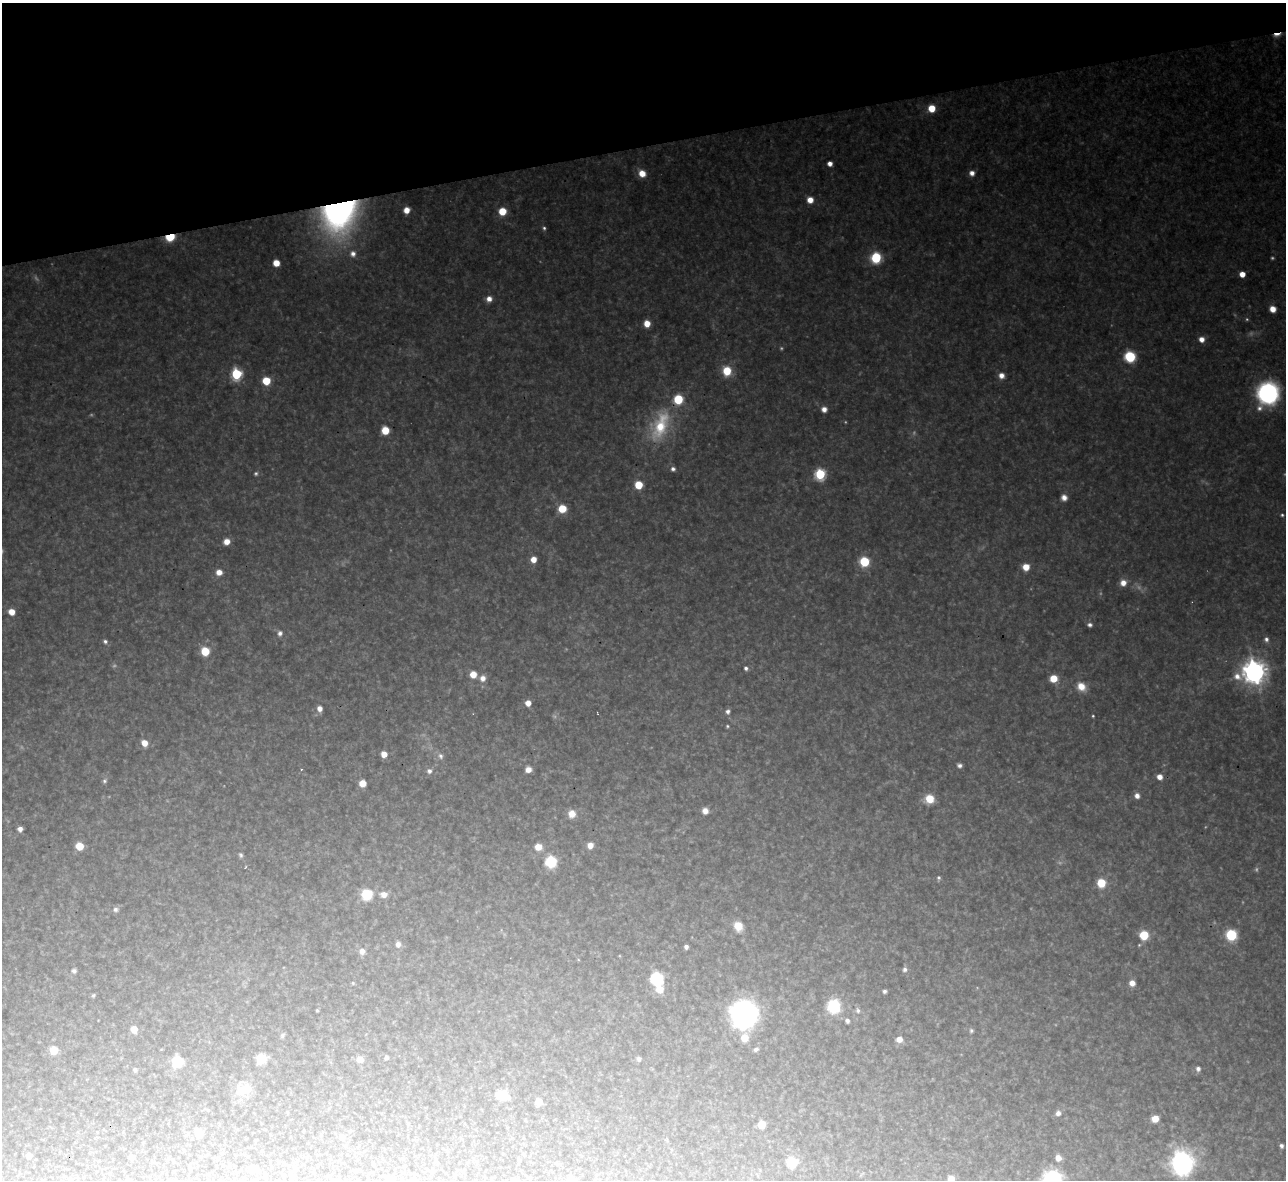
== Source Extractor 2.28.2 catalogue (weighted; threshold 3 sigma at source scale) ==
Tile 3 of 4 x 4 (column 3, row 1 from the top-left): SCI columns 2567-3850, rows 3678-4855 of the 5133 x 5115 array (HDU 1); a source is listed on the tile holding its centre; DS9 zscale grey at full resolution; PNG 1288 x 1182 px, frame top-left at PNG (2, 3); no overlay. Shown black and unused: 12% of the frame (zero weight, under 3 of 4 exposures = <1% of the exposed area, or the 3 px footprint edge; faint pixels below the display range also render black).
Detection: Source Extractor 2.28.2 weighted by HDU 2 'WHT'; one run over the whole footprint, this tile lists its part. Background 0.319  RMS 0.019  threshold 0.0871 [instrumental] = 3 sigma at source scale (4.5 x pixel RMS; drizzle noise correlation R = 1.50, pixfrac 1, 0.05/0.05 arcsec/px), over >= 5 px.
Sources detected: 157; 18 too faint to see at this stretch — not listed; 1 inside a brighter listed object's ellipse — not listed separately; the other 138 listed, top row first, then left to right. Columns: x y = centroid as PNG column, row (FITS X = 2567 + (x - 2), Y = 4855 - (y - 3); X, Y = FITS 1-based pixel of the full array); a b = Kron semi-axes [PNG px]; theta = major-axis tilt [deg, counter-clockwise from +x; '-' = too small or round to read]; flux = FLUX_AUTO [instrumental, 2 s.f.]
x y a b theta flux
1277 35 10 5 11 16
932 108 6 6 - 44
830 163 4 4 - 15
642 173 7 6 - 30
972 173 6 6 - 13
810 200 6 6 - 23
406 210 6 5 - 23
502 211 6 6 - 49
339 213 35 30 52 740
544 228 5 4 - 4.3
170 237 7 5 17 91
353 254 8 7 - 12
876 258 7 7 - 150
276 263 5 5 - 32
1242 274 5 5 - 27
489 299 6 6 - 17
1273 309 6 5 - 25
647 323 6 5 - 30
1202 339 6 6 - 17
1130 357 7 7 - 150
727 371 9 8 - 58
236 374 6 6 - 220
1001 376 7 6 - 15
266 381 6 6 - 64
1268 393 19 17 67 360
824 409 6 6 - 16
660 425 48 23 70 140
385 430 6 6 - 52
673 469 6 5 - 7.4
256 474 6 5 - 4.5
820 474 6 6 - 220
638 485 6 6 - 59
1064 497 7 7 - 14
562 509 7 6 - 56
1282 515 5 4 - 3.5
227 541 6 6 - 23
533 559 6 5 - 23
864 562 6 6 - 120
1026 567 6 6 - 34
219 572 7 6 - 20
1123 583 8 7 - 20
11 612 6 5 - 26
1090 625 5 5 - 7.5
280 633 7 7 - 9.1
1266 639 8 6 -68 8.6
105 641 5 5 - 5.7
205 651 6 6 - 64
746 668 5 4 - 5.6
1254 672 9 9 - 2300
473 674 6 6 - 31
483 678 7 7 - 16
1053 679 6 6 - 44
1081 687 12 9 -43 31
528 703 5 5 - 24
319 709 6 5 - 15
728 711 6 6 - 7.1
1093 716 3 3 - 2.4
727 726 3 3 - 2.6
144 743 7 6 - 24
384 754 6 5 - 20
440 756 9 7 -57 9.4
959 765 5 4 - 7.3
301 769 3 2 - 3.8
528 769 6 5 - 18
429 771 7 6 - 9.4
1159 777 6 5 - 17
105 781 7 6 - 5.3
362 783 5 5 - 31
1137 796 6 5 - 12
929 799 7 7 - 52
705 811 6 6 - 16
572 814 9 9 - 23
20 829 5 5 - 12
590 845 6 6 - 18
79 846 6 5 - 53
538 847 7 6 - 27
241 855 7 5 -66 4.7
551 862 8 7 - 130
246 867 4 2 - 1.5
939 878 6 4 79 4.5
1101 883 6 6 - 67
384 894 8 7 - 18
366 895 8 7 - 100
115 909 7 7 - 7.1
738 926 7 6 - 55
1144 935 7 7 - 69
1231 935 7 6 - 180
398 944 7 7 - 10
1139 945 5 4 - 2.4
686 947 4 4 - 7.7
362 951 7 7 - 14
905 969 6 6 - 6.9
74 971 7 6 - 5.4
657 979 7 7 - 250
353 983 5 4 - 2.8
1132 983 6 6 - 18
659 989 7 7 - 32
884 991 4 4 - 5.2
93 995 5 4 - 3.1
834 1006 17 16 - 72
317 1010 3 3 - 2.3
858 1010 8 6 -82 6.8
744 1014 19 18 - 520
847 1021 5 4 - 7.5
134 1029 6 6 - 24
971 1031 6 5 - 4.2
282 1035 7 5 52 3.9
744 1038 6 6 - 37
899 1039 7 6 - 14
756 1049 5 3 - 4.8
54 1050 6 6 - 38
386 1057 4 4 - 6.2
261 1059 7 6 - 63
360 1059 7 7 - 17
639 1059 5 4 - 6.7
177 1062 8 8 - 100
1198 1069 6 5 - 8
135 1070 4 4 - 5
244 1089 24 15 15 34
502 1095 8 6 -10 81
539 1102 5 5 - 22
1058 1113 6 6 - 10
1155 1119 6 6 - 32
761 1125 6 6 - 37
199 1134 6 6 - 33
341 1137 7 6 - 9.4
1281 1146 4 4 - 6.2
29 1156 5 5 - 14
132 1157 5 5 - 7.7
1058 1158 6 6 - 17
792 1162 6 6 - 97
1182 1163 25 22 89 320
253 1168 6 5 - 26
951 1179 7 6 - 26
128 1180 5 3 - 2.3
390 1180 5 5 - 29
413 1180 5 4 - 4.1
571 1180 10 8 49 15
Overlapping masked pixels (flux is a lower limit): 3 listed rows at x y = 1277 35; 339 213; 170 237
Isophote crosses this tile's border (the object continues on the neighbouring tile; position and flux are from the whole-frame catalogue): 4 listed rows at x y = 951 1179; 390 1180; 413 1180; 571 1180